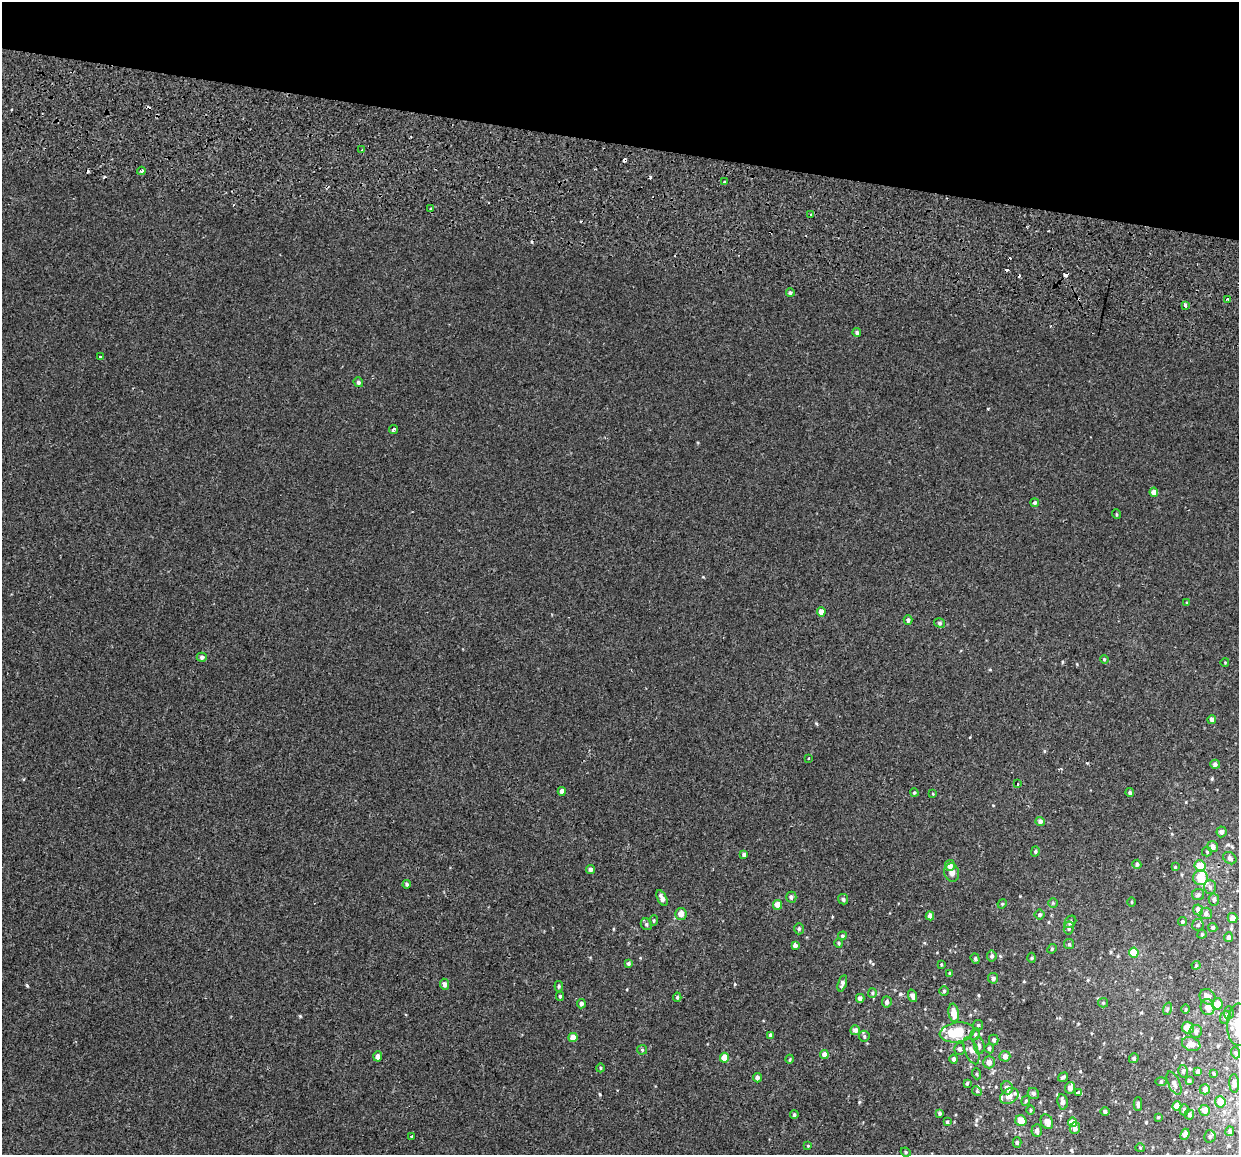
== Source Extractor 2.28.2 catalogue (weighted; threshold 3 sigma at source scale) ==
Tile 2 of 4 x 4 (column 2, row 1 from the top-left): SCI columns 1392-2628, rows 3907-5059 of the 5249 x 5449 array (HDU 1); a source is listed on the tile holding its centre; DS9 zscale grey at full resolution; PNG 1241 x 1157 px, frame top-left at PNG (2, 2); each listed source drawn as its Kron ellipse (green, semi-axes under 4 px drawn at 4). Shown black and unused: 12% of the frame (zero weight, under 2 of 3 exposures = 11% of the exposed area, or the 3 px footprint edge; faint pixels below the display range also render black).
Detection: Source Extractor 2.28.2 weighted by HDU 2 'WHT'; one run over the whole footprint, this tile lists its part. Background -7.11e-04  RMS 0.0033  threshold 0.0147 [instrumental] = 3 sigma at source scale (4.5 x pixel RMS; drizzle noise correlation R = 1.50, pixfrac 1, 0.0396/0.0396 arcsec/px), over >= 5 px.
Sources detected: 194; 11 cosmic-ray / hot-pixel residue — neither listed nor drawn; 6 inside a brighter listed object's ellipse — not listed separately; the other 177 listed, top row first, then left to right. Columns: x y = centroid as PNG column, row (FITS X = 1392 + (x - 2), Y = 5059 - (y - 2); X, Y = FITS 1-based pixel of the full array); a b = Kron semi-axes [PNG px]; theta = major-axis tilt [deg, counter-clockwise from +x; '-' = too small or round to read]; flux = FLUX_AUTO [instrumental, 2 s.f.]
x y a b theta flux
362 150 2 2 - 0.32
141 171 4 3 - 0.59
724 182 3 3 - 1.5
431 209 4 3 - 1.4
811 215 3 3 - 0.96
790 293 4 4 - 0.53
1227 299 3 3 - 0.41
1185 305 3 3 - 2.4
857 332 4 4 - 0.68
100 357 3 3 - 0.5
358 382 5 4 - 0.51
393 429 5 3 - 1.3
1154 492 5 4 - 2.2
1035 503 4 4 - 0.54
1116 514 5 3 - 0.28
1187 603 3 3 - 0.31
821 612 4 4 - 2.5
908 620 5 4 - 0.76
940 623 5 4 - 0.47
202 657 5 4 - 0.72
1104 659 4 3 - 0.27
1225 662 4 3 - 0.22
1212 719 4 4 - 1.1
808 758 3 3 - 0.57
1215 764 5 4 - 0.83
1017 784 3 3 - 1.6
562 791 4 4 - 1.4
914 793 4 3 - 0.37
1130 793 4 4 - 0.65
933 794 4 2 - 0.22
1040 821 5 4 - 1.2
1221 832 5 5 - 0.94
1213 847 5 5 - 1.6
1035 851 5 4 - 0.45
1207 852 5 4 - 0.37
744 855 4 4 - 0.67
1230 858 7 5 -36 0.7
1137 864 4 4 - 0.6
950 865 5 5 - 1.8
1200 866 6 5 - 5.9
1175 867 4 4 - 0.26
590 869 4 4 - 0.66
952 873 9 7 -77 1.4
1200 878 7 7 - 3.2
407 884 4 4 - 0.48
1210 887 7 6 - 0.75
1198 894 6 5 - 0.8
791 897 5 5 - 0.76
662 898 9 4 -62 1.4
843 899 5 5 - 0.62
1214 899 6 5 - 0.71
1132 902 4 3 - 0.26
1053 903 4 4 - 0.33
1002 904 5 4 - 0.31
778 905 5 4 - 2.8
1198 910 5 5 - 1.5
1206 913 6 6 - 0.99
681 914 6 6 - 2.1
1040 914 5 5 - 0.55
930 916 4 4 - 1.4
1233 918 5 5 - 2.1
654 920 5 3 - 0.33
1070 922 7 5 53 0.58
1182 922 4 4 - 0.47
646 924 6 5 - 0.64
1198 925 6 5 - 0.62
1069 928 6 5 - 0.64
1213 928 4 4 - 0.6
799 929 5 4 - 0.5
1202 934 4 4 - 0.32
842 936 4 4 - 0.49
1228 937 5 4 - 0.99
839 943 5 3 - 0.33
1069 944 5 5 - 0.47
795 945 4 4 - 1.1
1052 949 5 4 - 0.39
1134 953 5 4 - 8.2
992 956 5 5 - 0.59
1032 958 5 3 - 0.32
975 959 5 4 - 0.43
628 963 4 4 - 0.54
941 964 3 3 - 0.26
1196 965 4 4 - 0.29
950 973 3 3 - 0.28
993 978 5 5 - 0.78
842 983 8 4 74 0.95
444 984 5 4 - 1.1
559 986 5 3 - 0.39
944 991 5 5 - 0.5
872 993 5 4 - 0.39
560 996 4 3 - 0.46
913 996 6 4 -70 1.2
677 997 4 4 - 0.46
1207 997 8 7 - 1.4
860 998 4 4 - 1.1
887 1002 6 5 - 0.84
1103 1003 5 4 - 0.36
581 1004 5 4 - 0.78
1217 1004 6 5 - 3.1
1207 1007 8 6 -73 2.3
1167 1009 6 4 72 0.47
1186 1009 5 3 - 0.3
954 1013 9 5 -81 3.3
1229 1013 6 5 - 0.55
1225 1017 6 5 - 0.53
978 1025 5 5 - 0.47
1238 1025 21 11 89 6.1
1188 1028 6 5 - 2.8
855 1030 5 5 - 1.1
1196 1031 6 6 - 0.74
957 1032 17 10 9 10
975 1034 6 4 69 0.45
770 1035 4 3 - 0.56
864 1036 5 5 - 0.49
573 1037 4 4 - 2.7
994 1040 5 4 - 0.7
1191 1044 9 6 -20 1.6
979 1046 9 5 -83 0.8
989 1048 5 4 - 0.69
959 1049 6 5 - 0.87
642 1050 5 4 - 0.39
971 1051 14 6 -68 1.6
1236 1053 5 3 - 0.36
824 1054 4 4 - 1.6
378 1056 5 4 - 1.3
1005 1056 5 5 - 1.4
724 1058 5 4 - 4.4
1134 1058 5 4 - 0.53
790 1059 4 3 - 0.27
954 1059 4 4 - 0.93
989 1062 6 5 - 1.5
600 1068 4 3 - 0.27
1183 1071 6 5 - 0.52
1198 1071 4 3 - 0.87
1214 1073 4 2 - 0.31
977 1074 5 3 - 0.3
1063 1077 5 3 - 0.5
757 1078 4 4 - 1.1
1189 1081 4 3 - 0.49
1161 1082 6 4 0 0.42
967 1083 4 3 - 0.4
1174 1083 12 5 -66 1.2
1234 1083 9 5 -85 0.96
1007 1088 6 5 - 1.5
1070 1088 6 5 - 1.6
1205 1089 5 5 - 1.1
977 1091 5 4 - 0.37
1033 1093 6 5 - 0.77
1079 1093 4 3 - 12
1009 1096 10 7 33 2.1
1026 1101 5 4 - 0.33
1063 1102 8 5 -80 1.4
1220 1102 5 5 - 2.7
1138 1104 7 4 -90 0.63
1177 1106 4 4 - 2.8
1031 1110 5 3 - 0.28
1184 1110 5 4 - 0.64
1205 1110 5 5 - 1.8
1105 1112 4 4 - 0.81
939 1113 4 3 - 0.51
1189 1114 5 5 - 0.73
794 1115 4 4 - 0.47
1158 1117 3 3 - 0.27
1021 1121 6 5 - 3.5
947 1122 4 3 - 0.33
1047 1122 8 6 -62 2.4
1072 1122 5 4 - 3.4
1075 1128 6 5 - 1
1037 1130 6 5 - 0.93
1230 1131 5 4 - 0.57
1185 1134 6 4 65 1.2
412 1136 4 3 - 2.1
1210 1136 6 5 - 0.63
1017 1142 5 4 - 0.55
808 1146 4 4 - 0.24
1140 1148 5 4 - 0.31
906 1152 5 4 - 0.47
Isophote crosses this tile's border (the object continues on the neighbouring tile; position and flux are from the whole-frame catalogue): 1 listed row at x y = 1238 1025
Unlisted compact peaks at least as high as the median listed source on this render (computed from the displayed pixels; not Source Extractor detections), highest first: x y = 900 994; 600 1094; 300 1016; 859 1102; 735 984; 816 723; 988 409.